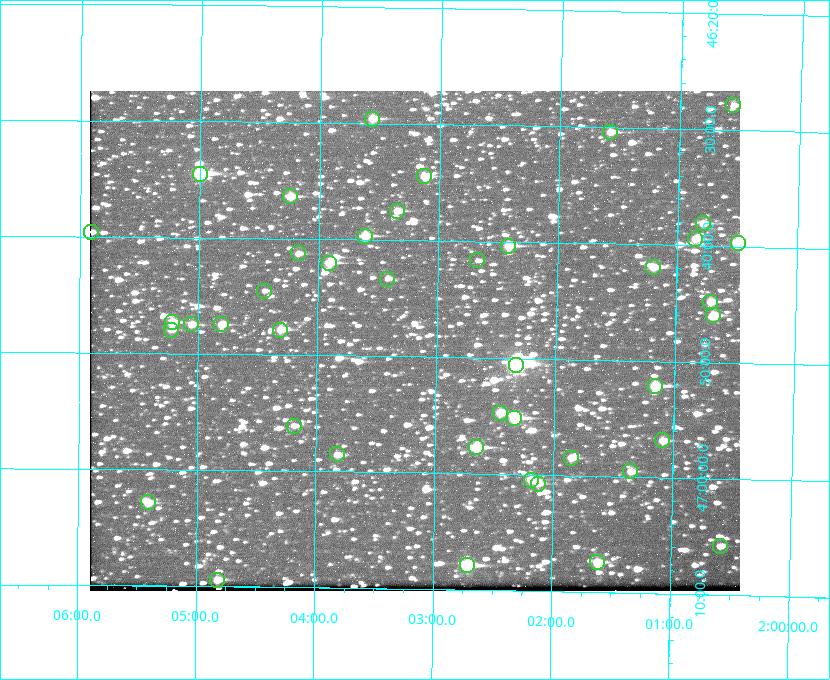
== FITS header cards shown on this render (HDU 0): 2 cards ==
NAXIS1  =                  650 / Width of table row in bytes
NAXIS2  =                  500 / Number of rows in table

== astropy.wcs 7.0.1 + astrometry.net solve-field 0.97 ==
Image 650 x 500 px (HDU 0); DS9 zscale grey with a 90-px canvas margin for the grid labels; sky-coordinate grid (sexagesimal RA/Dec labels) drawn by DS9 from the SOLVED WCS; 43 Tycho-2 reference stars matched to detected sources circled (green)
Header WCS: none
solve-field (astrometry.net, Tycho-2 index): SOLVED blind (the file carries no WCS)
Solved WCS: RA---TAN-SIP/DEC--TAN-SIP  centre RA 02:03:11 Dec +46:49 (30.80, +46.81 deg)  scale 5.17 arcsec/px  FOV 56.0' x 43.0'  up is +179 deg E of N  parity flipped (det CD > 0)
(file carries no celestial WCS; the grid is the blind solution)
Tycho-2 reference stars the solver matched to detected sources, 43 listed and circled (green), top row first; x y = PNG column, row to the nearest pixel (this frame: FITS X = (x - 90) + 1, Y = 500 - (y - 91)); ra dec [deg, ICRS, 3 dp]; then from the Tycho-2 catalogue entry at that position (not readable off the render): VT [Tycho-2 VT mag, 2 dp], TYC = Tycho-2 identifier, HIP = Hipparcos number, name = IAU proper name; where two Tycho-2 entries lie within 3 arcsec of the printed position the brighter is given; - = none
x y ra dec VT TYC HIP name
733 105 30.141 +46.464 11.42 3280-1042-1 - -
372 119 30.892 +46.493 10.70 3280-490-1 - -
610 132 30.396 +46.506 10.80 3280-764-1 - -
200 174 31.250 +46.575 8.43 3281-919-1 - -
424 176 30.782 +46.574 10.16 3280-645-1 - -
290 196 31.061 +46.606 9.99 3281-582-1 - -
397 211 30.837 +46.625 10.69 3280-1254-1 - -
703 223 30.198 +46.635 10.92 3280-527-1 - -
91 232 31.477 +46.660 11.15 3281-289-1 - -
365 236 30.904 +46.661 9.60 3280-781-1 - -
695 239 30.213 +46.657 10.42 3280-803-1 - -
738 243 30.124 +46.661 9.43 3280-672-1 - -
508 246 30.604 +46.672 9.47 3280-908-1 - -
298 253 31.043 +46.688 11.48 3281-800-1 - -
477 260 30.667 +46.694 12.45 3280-751-1 - -
329 263 30.978 +46.700 9.85 3281-909-1 - -
653 267 30.300 +46.699 10.25 3280-1695-1 - -
387 279 30.855 +46.722 11.70 3280-1423-1 - -
264 291 31.112 +46.742 12.56 3281-721-1 - -
710 302 30.179 +46.746 10.21 3280-486-1 - -
713 315 30.172 +46.766 10.54 3280-993-1 - -
172 322 31.305 +46.788 10.64 3281-663-1 - -
191 324 31.264 +46.791 10.76 3281-86-1 - -
221 324 31.202 +46.791 10.77 3281-309-1 - -
171 330 31.307 +46.799 11.30 3281-221-1 - -
280 330 31.078 +46.798 10.61 3281-114-1 - -
516 365 30.583 +46.843 7.07 3280-746-1 9508 -
655 386 30.291 +46.869 9.33 3280-1647-1 - -
500 413 30.615 +46.912 10.08 3284-203-1 - -
514 418 30.584 +46.919 9.47 3284-629-1 - -
294 426 31.047 +46.935 11.37 3285-65-1 - -
662 440 30.273 +46.947 10.92 3284-1033-1 - -
476 447 30.663 +46.962 9.31 3284-347-1 - -
337 454 30.956 +46.975 11.27 3285-185-1 - -
571 458 30.464 +46.975 10.61 3284-511-1 - -
630 471 30.338 +46.992 10.95 3284-1079-1 - -
531 480 30.548 +47.007 10.42 3284-727-1 - -
538 484 30.532 +47.013 10.85 3284-391-1 - -
148 502 31.352 +47.047 10.82 3285-1193-1 - -
720 546 30.147 +47.097 11.56 3284-835-1 - -
597 562 30.405 +47.123 10.72 3284-747-1 - -
467 565 30.679 +47.131 10.02 3284-307-1 - -
217 580 31.205 +47.157 10.28 3285-879-1 - -